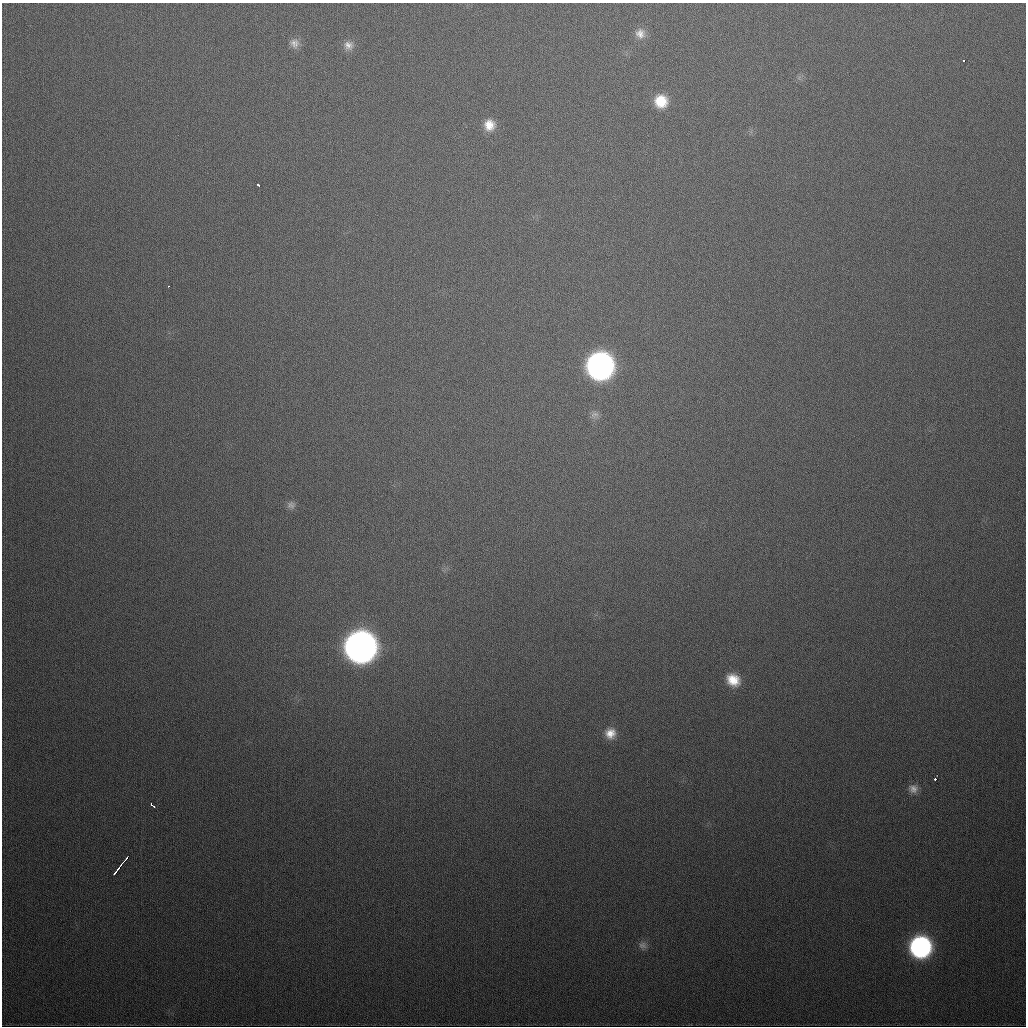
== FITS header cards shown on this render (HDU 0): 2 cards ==
NAXIS1  =                 1024
NAXIS2  =                 1024

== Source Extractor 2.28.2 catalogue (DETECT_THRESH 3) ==
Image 1024 x 1024 px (HDU 0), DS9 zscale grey, 1 PNG px = 1 image px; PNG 1028 x 1028 px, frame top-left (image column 1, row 1024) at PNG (2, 3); no overlay
Background 426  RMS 15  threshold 46.1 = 3 sigma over >= 5 px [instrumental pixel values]
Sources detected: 23; all 23 listed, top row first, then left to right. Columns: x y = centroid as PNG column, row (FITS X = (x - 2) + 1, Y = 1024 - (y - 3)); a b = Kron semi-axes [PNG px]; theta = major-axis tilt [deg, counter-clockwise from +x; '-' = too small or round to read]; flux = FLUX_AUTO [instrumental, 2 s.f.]
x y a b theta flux
640 34 13 13 - 9.8e+03
294 43 12 11 - 7.5e+03
348 45 13 12 - 8.5e+03
963 61 3 3 - 5.9e+03
661 101 14 14 - 2.7e+04
489 125 14 13 - 1.5e+04
258 185 4 3 - 4.7e+03
168 286 3 2 - 2.2e+03
600 366 16 15 - 7.5e+05
594 415 12 8 17 5.1e+03
291 505 11 10 - 4.9e+03
360 647 16 16 - 1.7e+06
733 680 14 11 -30 2.0e+04
610 733 14 13 - 1.4e+04
935 779 3 2 - 1.7e+04
913 789 11 10 - 6.9e+03
151 804 5 3 - 9.3e+03
127 858 4 3 - 6.8e+03
122 863 6 2 41 2.6e+03
119 867 6 2 48 3.4e+03
115 872 6 2 51 3.5e+03
643 945 12 9 -4 5.4e+03
920 947 14 14 - 2.8e+05